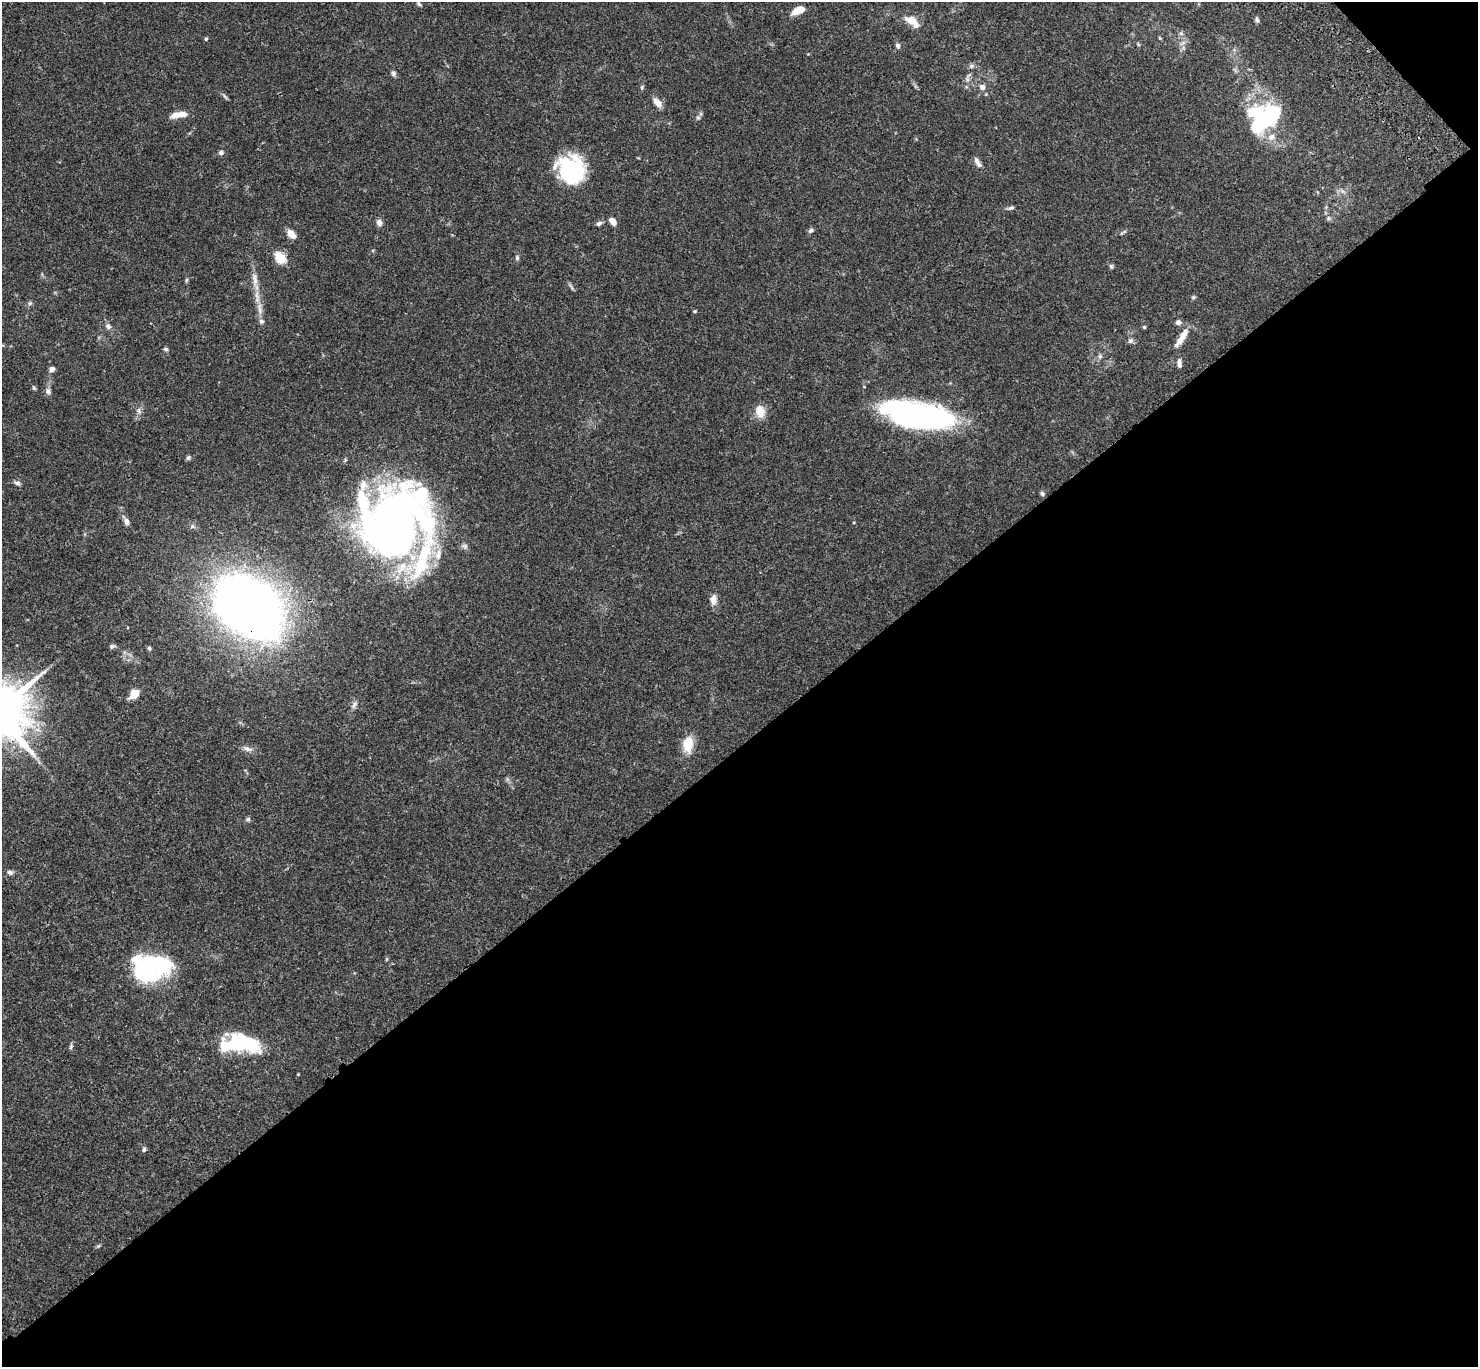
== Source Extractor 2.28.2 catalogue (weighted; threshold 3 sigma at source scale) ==
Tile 12 of 4 x 4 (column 4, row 3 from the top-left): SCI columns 4530-6005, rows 1609-2973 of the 6107 x 6088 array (HDU 1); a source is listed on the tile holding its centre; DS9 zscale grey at full resolution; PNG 1480 x 1369 px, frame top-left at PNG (2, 2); no overlay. Shown black and unused: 46% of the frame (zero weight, under 3 of 4 exposures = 6% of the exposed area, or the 3 px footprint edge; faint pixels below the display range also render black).
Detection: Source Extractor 2.28.2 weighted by HDU 2 'WHT'; one run over the whole footprint, this tile lists its part. Background 0.0643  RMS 0.0058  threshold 0.0261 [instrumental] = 3 sigma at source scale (4.5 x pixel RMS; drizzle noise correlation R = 1.50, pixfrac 1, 0.05/0.05 arcsec/px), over >= 5 px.
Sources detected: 92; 10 inside a brighter object's white glare — not listed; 7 inside a brighter listed object's ellipse — not listed separately; the other 75 listed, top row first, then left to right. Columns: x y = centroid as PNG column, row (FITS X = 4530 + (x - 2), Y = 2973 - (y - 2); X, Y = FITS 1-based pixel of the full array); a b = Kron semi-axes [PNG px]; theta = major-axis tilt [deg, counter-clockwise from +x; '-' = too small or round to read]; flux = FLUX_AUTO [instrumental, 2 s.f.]
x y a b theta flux
419 4 6 4 -58 0.86
796 11 10 6 28 6
1257 20 6 5 - 1.3
912 21 20 9 -36 7.3
1181 33 6 6 - 1.2
1160 38 5 4 - 0.58
206 39 4 4 - 0.76
1183 43 7 4 18 1.4
1138 44 6 4 -72 0.6
898 46 7 5 -73 1.6
972 66 7 5 20 1.3
393 73 8 6 -51 1.4
642 87 6 5 - 0.83
982 87 6 6 - 2.6
657 102 12 7 -50 4.5
178 115 19 6 9 7
698 117 6 5 - 0.93
1267 118 34 19 47 45
221 152 6 5 - 1.8
979 164 9 6 -47 2.1
574 171 34 28 -23 34
1011 208 9 5 24 1.2
1328 218 7 4 89 0.99
613 221 7 5 -49 4.8
379 223 7 6 - 2.7
599 223 8 5 27 1.6
811 230 8 6 43 1.3
1124 231 8 3 31 0.91
291 234 9 6 -45 6.4
280 258 12 8 -51 12
517 258 7 5 -78 1.1
1111 266 7 5 -76 0.96
186 280 6 4 88 0.75
255 281 12 6 81 3.3
571 287 11 3 -64 1.1
1193 297 6 5 - 0.83
30 303 6 4 45 1
260 308 20 7 -89 5.3
695 311 5 4 - 0.63
1178 322 7 7 - 1.8
108 326 9 7 -52 2
1144 327 4 4 - 0.71
1181 339 25 8 57 6.2
1130 341 7 7 - 1.6
166 349 6 5 - 0.99
1100 356 6 5 - 1.2
1179 363 12 5 -86 2.2
52 369 6 5 - 2
34 388 8 4 -54 0.78
48 391 8 7 - 1.9
139 411 8 6 -78 1.7
760 411 16 11 -79 6.7
918 415 63 22 -11 160
188 458 7 5 56 1.1
17 483 9 5 -15 1.4
1042 494 6 5 - 1.3
127 522 9 6 -66 2.4
394 522 83 54 -53 260
465 546 7 7 - 1.5
713 600 12 8 -89 4.3
248 606 52 37 -37 580
112 646 7 5 19 1.2
149 648 5 5 - 1.1
134 694 10 7 47 8.5
354 704 12 5 53 2
688 744 20 12 88 10
247 749 14 6 -18 2.7
248 819 6 6 - 1.1
10 872 7 6 - 1.7
145 965 51 23 -6 62
237 1044 46 17 -4 45
71 1047 8 5 71 1.1
298 1074 3 3 - 0.41
144 1149 7 4 79 1.1
98 1246 6 4 44 0.73
Overlapping masked pixels (flux is a lower limit): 1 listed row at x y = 248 606